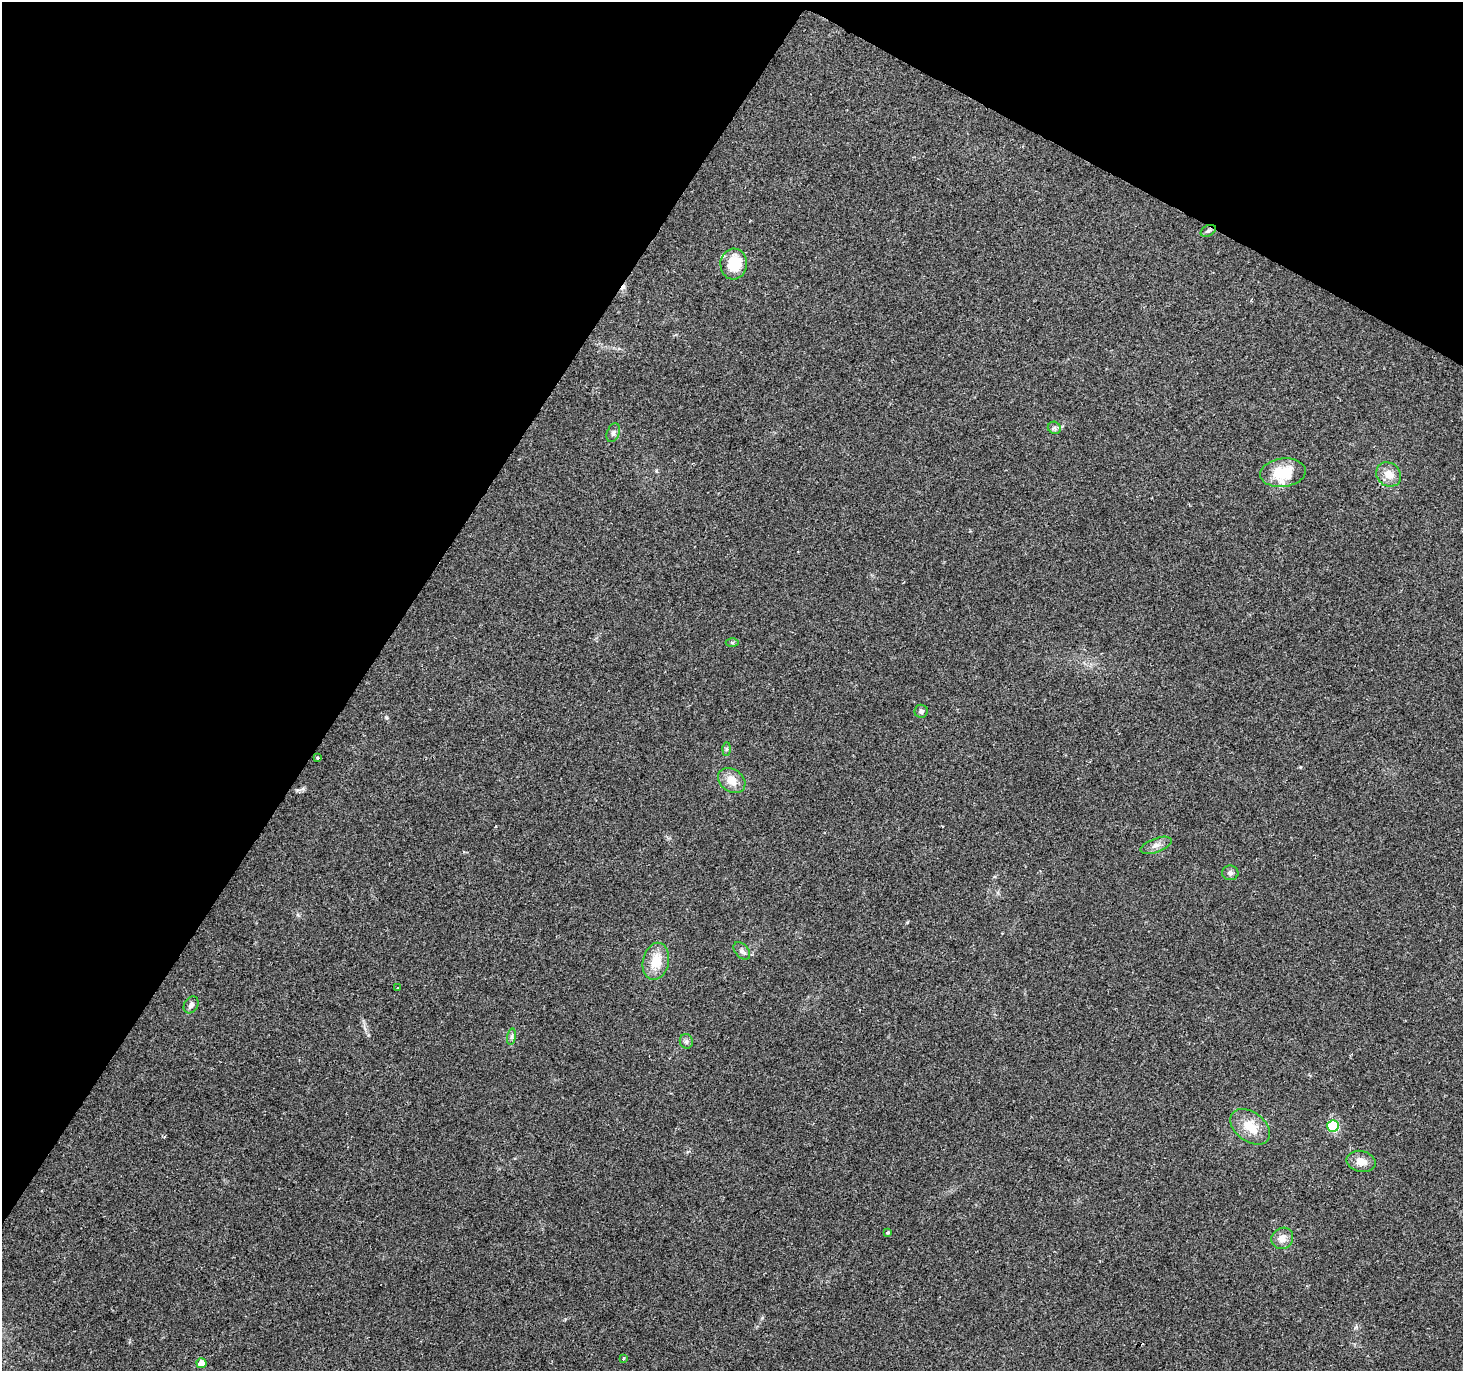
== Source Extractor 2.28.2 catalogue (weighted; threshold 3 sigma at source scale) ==
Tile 2 of 4 x 4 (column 2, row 1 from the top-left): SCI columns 1462-2922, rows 4301-5669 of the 5851 x 5929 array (HDU 1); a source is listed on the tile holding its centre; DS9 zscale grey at full resolution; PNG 1465 x 1373 px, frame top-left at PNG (2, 2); each listed source drawn as its Kron ellipse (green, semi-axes under 4 px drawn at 4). Shown black and unused: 31% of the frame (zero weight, under 2 of 3 exposures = <1% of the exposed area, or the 3 px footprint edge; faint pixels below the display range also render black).
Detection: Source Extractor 2.28.2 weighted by HDU 2 'WHT'; one run over the whole footprint, this tile lists its part. Background 0.1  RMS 0.0076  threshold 0.0341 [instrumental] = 3 sigma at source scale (4.5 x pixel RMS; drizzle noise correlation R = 1.50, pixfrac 1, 0.0396/0.0396 arcsec/px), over >= 5 px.
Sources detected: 28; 2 cosmic-ray / hot-pixel residue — neither listed nor drawn; the other 26 listed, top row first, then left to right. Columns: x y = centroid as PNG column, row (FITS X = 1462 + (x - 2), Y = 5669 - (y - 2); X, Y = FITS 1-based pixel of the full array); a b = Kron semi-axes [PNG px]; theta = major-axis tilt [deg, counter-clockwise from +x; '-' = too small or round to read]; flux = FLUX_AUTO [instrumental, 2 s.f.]
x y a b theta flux
1208 231 8 5 30 1.7
734 264 15 13 87 25
1054 428 7 6 - 1.8
613 433 10 6 69 2.2
1283 473 23 14 7 27
1389 474 13 11 -42 8.6
732 643 6 4 0 1.1
921 711 6 6 - 2.2
726 749 6 4 89 1.3
317 758 3 3 - 3.5
732 781 15 11 -36 9.5
1156 845 16 7 20 4.3
1230 873 8 7 - 2.2
742 951 10 6 -48 2.6
656 961 19 13 77 16
398 987 3 2 - 0.74
191 1005 9 6 60 3
512 1037 8 4 81 1.7
686 1041 7 6 - 2
1333 1126 6 5 - 60
1250 1127 22 14 -37 16
1361 1161 15 10 -13 7.9
888 1232 4 3 - 0.82
1282 1238 11 10 - 6.5
623 1358 4 3 - 4.9
201 1363 5 5 - 7.9
Unlisted compact peaks at least as high as the median listed source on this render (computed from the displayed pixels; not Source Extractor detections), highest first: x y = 386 717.